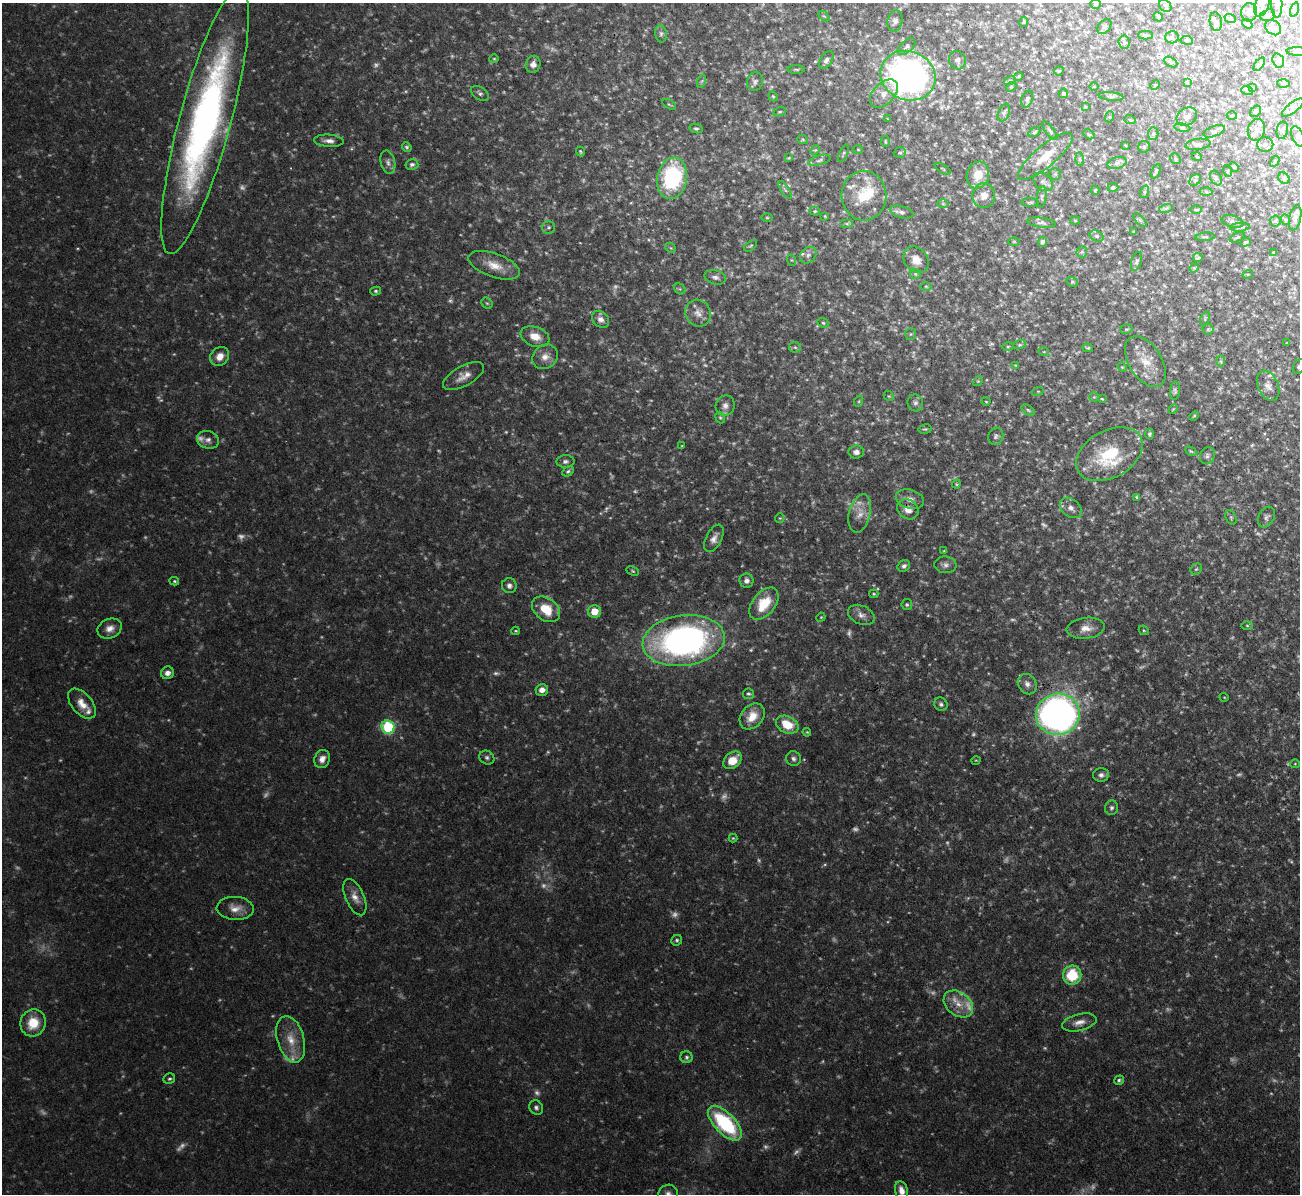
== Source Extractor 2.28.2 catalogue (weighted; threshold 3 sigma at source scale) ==
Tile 10 of 4 x 4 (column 2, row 3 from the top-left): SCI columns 1299-2596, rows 1334-2525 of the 5192 x 5173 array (HDU 1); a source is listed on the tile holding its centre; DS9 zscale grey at full resolution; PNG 1302 x 1196 px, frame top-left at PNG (2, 3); each listed source drawn as its Kron ellipse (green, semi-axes under 4 px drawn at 4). Shown black and unused: <1% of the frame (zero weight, under 3 of 4 exposures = <1% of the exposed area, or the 3 px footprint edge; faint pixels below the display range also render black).
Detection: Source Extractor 2.28.2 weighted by HDU 2 'WHT'; one run over the whole footprint, this tile lists its part. Background 0.103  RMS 0.0052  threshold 0.0233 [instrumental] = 3 sigma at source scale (4.5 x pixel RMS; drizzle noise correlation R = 1.50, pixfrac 1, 0.05/0.05 arcsec/px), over >= 5 px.
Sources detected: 382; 102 too faint to see at this stretch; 1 inside a brighter object's white glare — neither listed nor drawn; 6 inside a brighter listed object's ellipse — not listed separately; the other 273 listed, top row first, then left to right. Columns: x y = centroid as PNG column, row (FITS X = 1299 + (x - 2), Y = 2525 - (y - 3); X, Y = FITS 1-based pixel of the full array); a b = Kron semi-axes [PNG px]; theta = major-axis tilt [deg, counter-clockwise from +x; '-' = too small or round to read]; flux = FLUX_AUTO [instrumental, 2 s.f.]
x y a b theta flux
1095 4 5 4 - 0.76
1262 4 13 6 68 3.5
1277 4 13 5 -89 1.9
1165 6 7 5 -44 1.4
1294 10 7 3 71 0.56
1249 12 9 8 - 2.5
1268 15 8 5 17 1.4
824 16 6 4 -43 0.64
1158 17 5 3 - 0.61
1230 18 6 3 -18 0.73
895 21 10 7 78 2.1
1024 22 5 2 - 0.56
1216 22 9 6 -80 1.3
1247 24 6 3 -37 0.82
1104 26 8 5 48 1.1
1273 28 9 6 -42 1.8
661 34 9 5 -82 1.6
1146 35 7 4 -1 0.94
1172 37 6 6 - 1.3
1187 40 6 3 -9 0.61
1124 42 6 5 - 1.2
906 47 11 5 42 1.6
1297 51 11 4 0 0.68
494 59 4 4 - 0.62
826 60 10 6 57 1.9
957 60 9 8 - 2
1278 61 7 5 -71 1.2
1170 62 7 4 -28 0.94
533 64 8 7 - 3.2
1259 64 8 4 53 1.1
796 69 8 3 0 0.76
1059 71 5 4 - 0.64
908 76 28 24 -22 240
1019 76 4 3 - 0.56
1010 80 6 3 18 0.7
702 81 7 4 70 0.96
755 82 9 8 - 1.8
1187 82 4 3 - 0.56
1283 83 6 3 -1 0.55
1155 85 5 4 - 0.51
1094 86 5 3 - 0.4
1011 87 6 4 43 0.69
1253 88 4 3 - 0.48
1247 90 6 4 -19 0.69
480 93 10 6 -34 1.7
1063 93 5 4 - 1.1
884 94 17 10 46 6.2
773 96 5 4 - 0.64
1111 96 12 4 -6 1.3
1027 99 9 5 68 1.3
669 104 7 3 -29 0.64
1085 107 4 4 - 0.46
1293 107 13 5 39 2
1256 111 6 5 - 0.77
780 112 7 4 18 0.71
1004 113 9 5 66 1.1
1232 115 5 3 - 0.52
1187 116 11 8 33 2.3
1109 117 5 3 - 0.58
888 119 4 2 - 0.38
1130 120 6 3 -19 0.53
205 121 138 26 75 260
696 128 7 4 -13 1
1182 128 8 4 -8 0.89
1256 130 11 8 76 3.3
1282 130 9 5 80 1.2
1050 131 11 4 -54 1.3
1214 131 11 5 20 1.6
1034 132 6 4 29 0.78
1153 133 6 5 - 0.96
1089 134 6 4 -30 0.72
1298 137 11 5 -67 2
803 140 5 3 - 0.62
329 141 15 6 -4 3.3
885 141 5 3 - 0.54
1198 144 12 5 8 1.7
1265 144 8 7 - 2
1125 145 4 3 - 0.4
407 147 5 4 - 0.89
1144 147 6 5 - 0.91
815 150 5 3 - 0.5
858 150 5 4 - 0.61
580 152 5 4 - 0.72
844 153 9 4 65 0.87
900 153 6 5 - 1
1045 156 34 10 40 13
1197 157 5 3 - 0.43
789 158 4 3 - 0.51
1079 159 6 4 -88 0.87
1175 159 6 5 - 0.81
820 160 11 5 14 1.4
1275 161 6 3 60 0.5
388 162 12 7 -77 2.5
1117 163 10 5 16 1.9
412 164 6 5 - 1.4
1234 167 5 4 - 0.66
943 169 9 2 -31 0.51
1156 171 7 4 67 1
1228 171 6 3 -72 0.5
1055 174 5 5 - 0.92
978 175 13 11 73 9.6
672 178 21 15 79 62
1216 178 8 5 -59 1.2
1284 178 6 5 - 0.93
1195 180 6 5 - 0.96
1043 182 11 7 -42 2.1
1113 187 5 4 - 1.2
785 190 10 4 -56 1.3
1095 190 4 3 - 0.57
1144 192 6 4 71 0.78
1206 192 6 4 -3 0.83
864 196 25 22 -88 20
984 196 12 11 - 5
1042 197 11 4 85 1.3
1030 202 9 3 1 0.82
943 204 6 4 -1 0.66
1166 208 7 4 17 0.98
1196 210 5 3 - 0.61
815 211 5 4 - 0.72
901 212 12 6 -15 2
825 216 4 3 - 0.52
767 218 5 3 - 0.58
1295 218 13 6 78 2.1
1140 220 9 3 -45 0.81
1286 220 5 3 - 0.5
1075 221 5 3 - 0.5
1275 221 5 5 - 0.76
1232 222 11 5 -14 1.6
1041 223 15 5 -7 1.8
847 224 6 4 0 0.82
548 227 6 6 - 1.2
1240 227 10 4 4 0.89
1134 231 4 3 - 0.44
1097 236 7 5 -26 1.3
1205 237 9 2 4 0.71
1237 237 8 3 26 0.61
1014 241 6 4 0 0.59
1043 242 5 4 - 1.3
1246 242 5 3 - 0.74
751 246 7 4 37 0.84
671 248 6 4 -43 0.74
1082 252 5 5 - 0.82
1273 252 4 3 - 0.37
808 255 9 7 45 2.2
1198 257 5 3 - 0.79
791 260 5 3 - 0.58
916 260 14 11 -50 6
1136 261 10 5 73 1.2
494 265 27 11 -20 9.3
1194 268 4 4 - 0.59
915 274 6 4 -46 0.73
1248 274 5 3 - 0.46
715 277 11 7 -15 2.2
1072 282 6 4 -20 0.72
926 286 6 4 -1 0.69
680 289 6 5 - 0.83
376 291 5 4 - 0.85
487 303 6 5 - 0.85
698 313 14 12 -52 5
1205 318 8 4 65 0.74
601 319 10 7 -45 3
823 323 6 4 -23 0.8
1126 329 6 4 18 0.88
1208 329 5 5 - 0.8
911 334 6 5 - 0.87
535 337 15 9 -20 7.4
1287 343 3 2 - 0.54
1020 345 6 4 19 0.77
795 347 6 5 - 0.96
1008 347 6 4 1 0.57
1088 348 5 3 - 0.72
1044 352 5 3 - 0.41
220 356 10 8 48 5.5
545 357 13 11 38 5.1
1220 361 6 4 -89 0.95
1145 362 28 16 -58 12
1016 365 4 2 - 0.52
1122 367 5 4 - 0.52
1299 367 8 5 59 1.3
464 376 23 10 29 6
978 381 5 4 - 0.58
1268 386 16 10 -66 4.1
1038 391 6 4 18 0.6
1175 391 9 5 86 1.2
889 396 5 4 - 0.65
1094 397 5 5 - 0.76
1102 399 3 3 - 0.5
859 401 6 3 71 0.71
986 401 4 3 - 0.52
915 403 8 8 - 1.9
725 406 10 9 - 3
1173 409 6 3 45 0.5
1028 410 7 4 -36 0.88
1194 416 5 3 - 0.61
720 418 6 4 -67 0.86
925 429 6 4 10 0.84
1149 434 5 4 - 1.1
996 436 9 7 68 1.8
208 440 11 9 -17 2.9
682 446 4 3 - 0.47
1191 451 6 4 -31 0.75
856 452 7 6 - 2.4
1109 454 36 23 29 30
1207 456 9 7 69 1.6
565 461 9 6 1 1.7
568 471 6 4 29 1.1
956 484 4 4 - 0.59
1137 497 4 3 - 0.93
910 499 14 9 -16 4.2
1071 508 12 8 -39 3.2
908 509 11 9 -34 5.7
860 513 19 10 76 6.6
1231 517 8 5 -65 1
1266 517 11 7 61 2
780 518 5 5 - 0.66
714 538 15 8 62 3.5
944 551 4 3 - 0.57
945 565 11 8 -6 2.6
904 566 7 5 38 1.7
1196 569 6 5 - 1
633 571 6 4 -27 0.75
174 581 5 3 - 0.76
746 581 7 7 - 2.2
509 586 7 7 - 2.3
874 594 4 3 - 0.67
764 604 18 11 51 17
907 604 5 5 - 0.97
546 609 15 11 -36 13
594 611 6 6 - 9.1
861 615 14 9 -25 3.5
821 617 5 3 - 0.49
1247 625 6 4 -1 0.68
110 628 12 9 21 4.4
1086 628 19 10 7 5.8
1144 630 5 3 - 0.59
516 631 4 3 - 0.55
684 641 41 25 7 210
167 673 6 6 - 2.9
1027 684 11 9 -55 3.1
542 690 6 6 - 3.3
748 694 5 5 - 0.98
1224 697 5 3 - 0.47
82 704 18 10 -49 6.7
941 704 7 6 - 1.4
1058 714 22 20 13 240
752 716 14 11 48 9.3
787 725 12 8 -24 13
388 727 7 6 - 44
807 732 4 3 - 0.59
487 757 8 6 -29 1.6
322 759 9 7 66 3.9
793 759 7 7 - 1.9
732 760 10 7 40 9.8
976 760 5 3 - 0.45
1295 764 5 4 - 0.55
1101 775 8 7 - 2.3
1111 808 7 6 - 1.5
733 838 4 4 - 0.6
355 897 19 9 -66 5.2
235 908 18 11 -3 6.2
677 940 6 5 - 1.1
1072 975 9 9 - 22
958 1004 16 11 -38 8.3
1079 1022 17 8 14 4.5
33 1023 13 12 - 14
291 1039 24 13 -74 11
686 1057 6 6 - 1.3
169 1079 6 5 - 1
1119 1080 5 4 - 1.1
536 1108 7 6 - 1.6
725 1123 21 10 -45 53
901 1191 9 6 -73 4.2
668 1194 10 9 - 2.9
Isophote crosses this tile's border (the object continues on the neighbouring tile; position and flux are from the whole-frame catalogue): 7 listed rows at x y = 1262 4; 1277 4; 1297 51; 205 121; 1298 137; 1299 367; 668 1194
Unlisted compact peaks at least as high as the median listed source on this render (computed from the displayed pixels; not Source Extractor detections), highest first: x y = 1089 423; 272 1016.